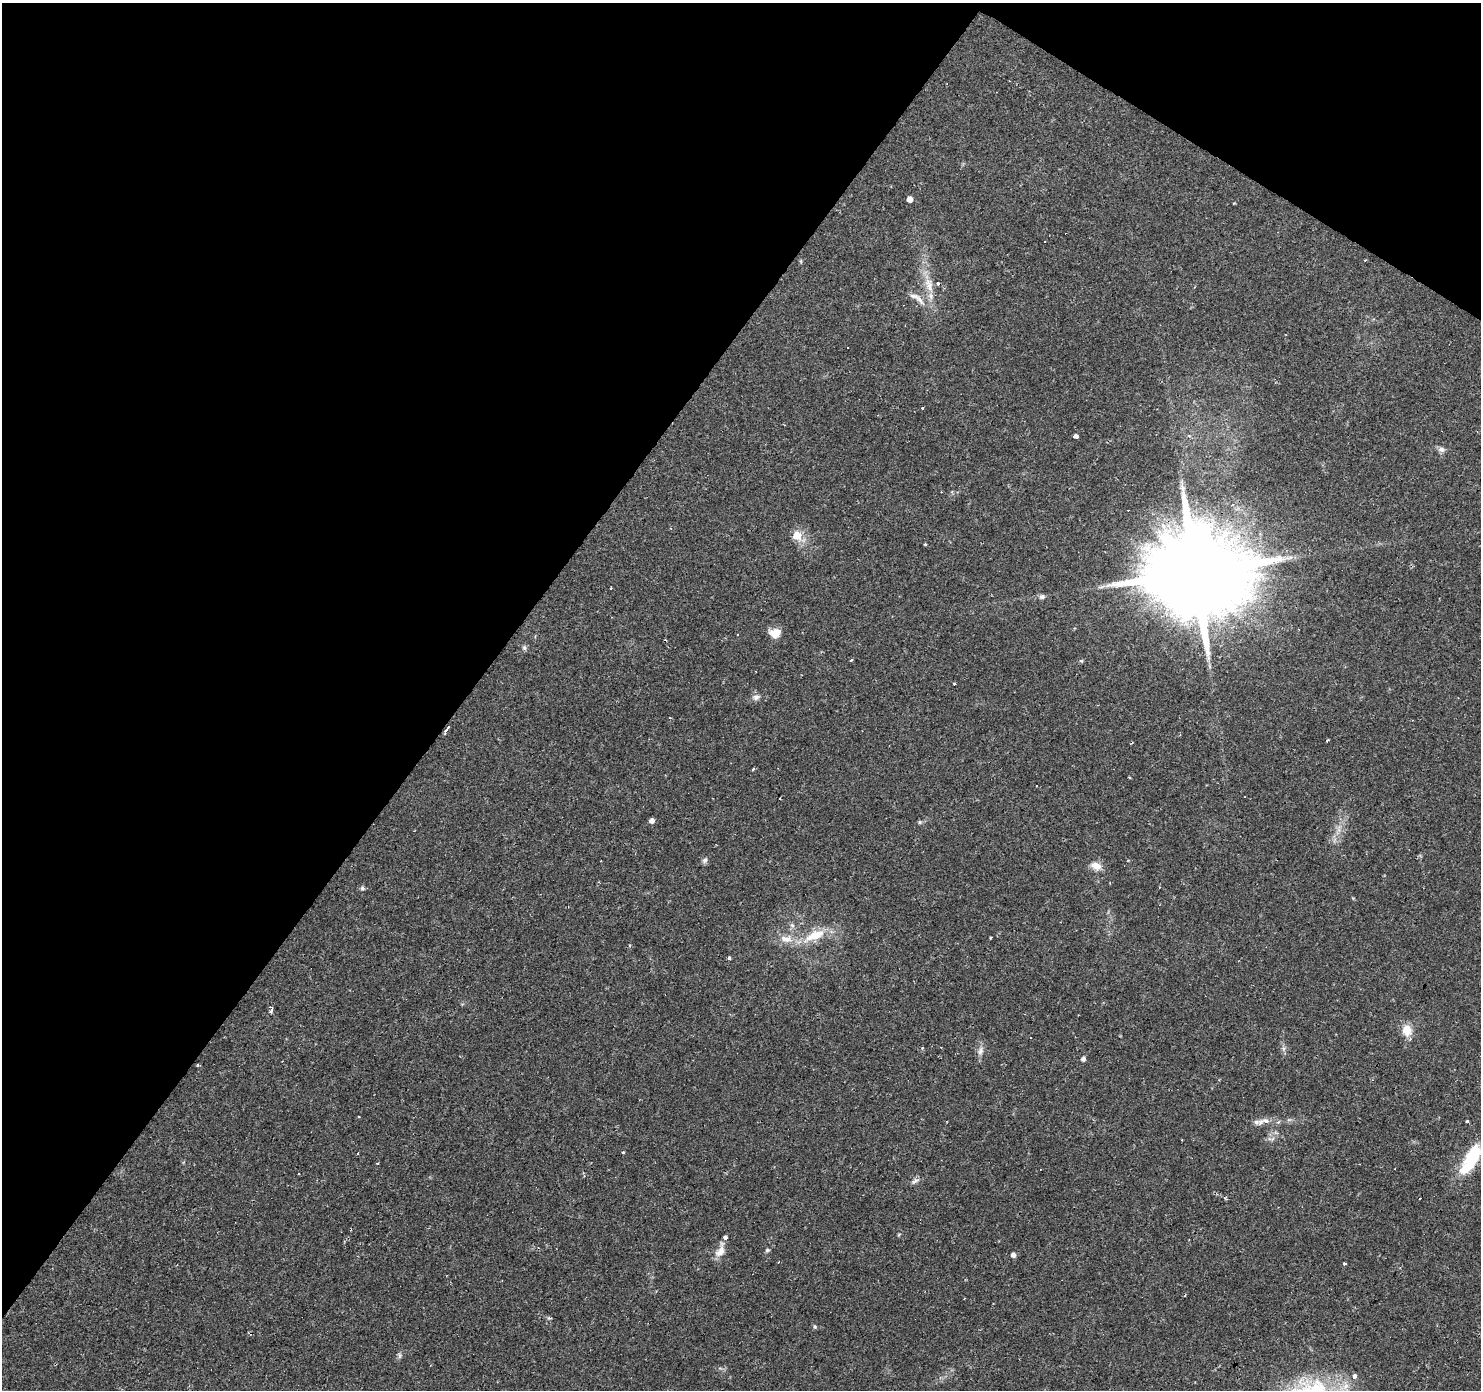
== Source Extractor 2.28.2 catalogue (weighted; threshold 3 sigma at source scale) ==
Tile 2 of 4 x 4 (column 2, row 1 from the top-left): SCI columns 1481-2959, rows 4343-5730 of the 5921 x 5977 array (HDU 1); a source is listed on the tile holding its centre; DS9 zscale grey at full resolution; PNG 1483 x 1392 px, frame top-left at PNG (2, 3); no overlay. Shown black and unused: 36% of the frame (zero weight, under 2 of 3 exposures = <1% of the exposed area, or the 3 px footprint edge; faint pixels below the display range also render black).
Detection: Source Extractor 2.28.2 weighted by HDU 2 'WHT'; one run over the whole footprint, this tile lists its part. Background 0.0429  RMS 0.0034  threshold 0.0153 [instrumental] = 3 sigma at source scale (4.5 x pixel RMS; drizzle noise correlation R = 1.50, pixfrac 1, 0.0396/0.0396 arcsec/px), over >= 5 px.
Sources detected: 69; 11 cosmic-ray / hot-pixel residue — not listed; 3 inside a brighter listed object's ellipse — not listed separately; the other 55 listed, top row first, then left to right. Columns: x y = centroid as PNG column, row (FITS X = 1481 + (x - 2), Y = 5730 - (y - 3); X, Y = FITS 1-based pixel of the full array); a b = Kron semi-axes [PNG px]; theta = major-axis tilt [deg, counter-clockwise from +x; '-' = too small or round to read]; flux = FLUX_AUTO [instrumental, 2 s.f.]
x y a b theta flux
910 199 5 4 - 2.7
929 285 25 10 -75 5.7
917 298 31 7 -36 3.6
923 408 3 3 - 1.2
1075 436 4 3 - 9.9
1441 449 10 7 -20 1.2
797 536 7 6 - 6.8
925 544 3 3 - 0.34
1195 573 29 23 44 7700
611 588 3 2 - 0.26
1042 597 7 6 - 1
775 633 14 11 -4 3.7
524 647 6 5 - 0.66
851 660 3 3 - 1.6
1081 661 5 4 - 0.41
954 684 3 3 - 0.52
756 697 10 7 15 1.5
447 729 8 3 54 3.6
1327 740 4 2 - 0.44
753 769 3 3 - 0.43
1245 797 3 2 - 0.51
780 799 3 3 - 1.2
652 820 5 4 - 1.8
920 822 5 5 - 0.47
705 860 7 5 -26 0.79
1095 865 14 9 -23 3
362 888 7 5 -28 0.67
792 925 6 5 - 0.72
815 935 26 11 23 8.9
990 938 3 2 - 0.31
786 939 19 10 -4 4.2
630 945 4 4 - 0.37
729 958 4 4 - 0.5
270 1011 5 3 - 0.96
1407 1030 14 11 -79 4.5
1283 1049 7 4 71 0.72
980 1051 12 7 77 1.8
1083 1059 5 4 - 1.2
198 1065 3 2 - 0.6
1467 1121 3 3 - 1.2
1256 1122 10 7 11 1.6
1272 1139 12 5 8 1.1
623 1152 3 3 - 0.41
1472 1157 34 14 63 15
915 1181 13 6 26 1.2
351 1229 3 2 - 0.33
899 1235 5 4 - 0.36
725 1237 4 3 - 6.8
767 1250 6 5 - 0.55
720 1251 20 10 66 3.1
1013 1255 5 4 - 1.3
1344 1263 3 3 - 0.56
815 1327 6 4 -72 0.47
400 1355 9 4 -90 0.72
1354 1377 3 3 - 19
Overlapping masked pixels (flux is a lower limit): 2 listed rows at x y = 1195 573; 447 729
Isophote crosses this tile's border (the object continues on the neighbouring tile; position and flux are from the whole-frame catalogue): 1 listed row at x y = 1472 1157